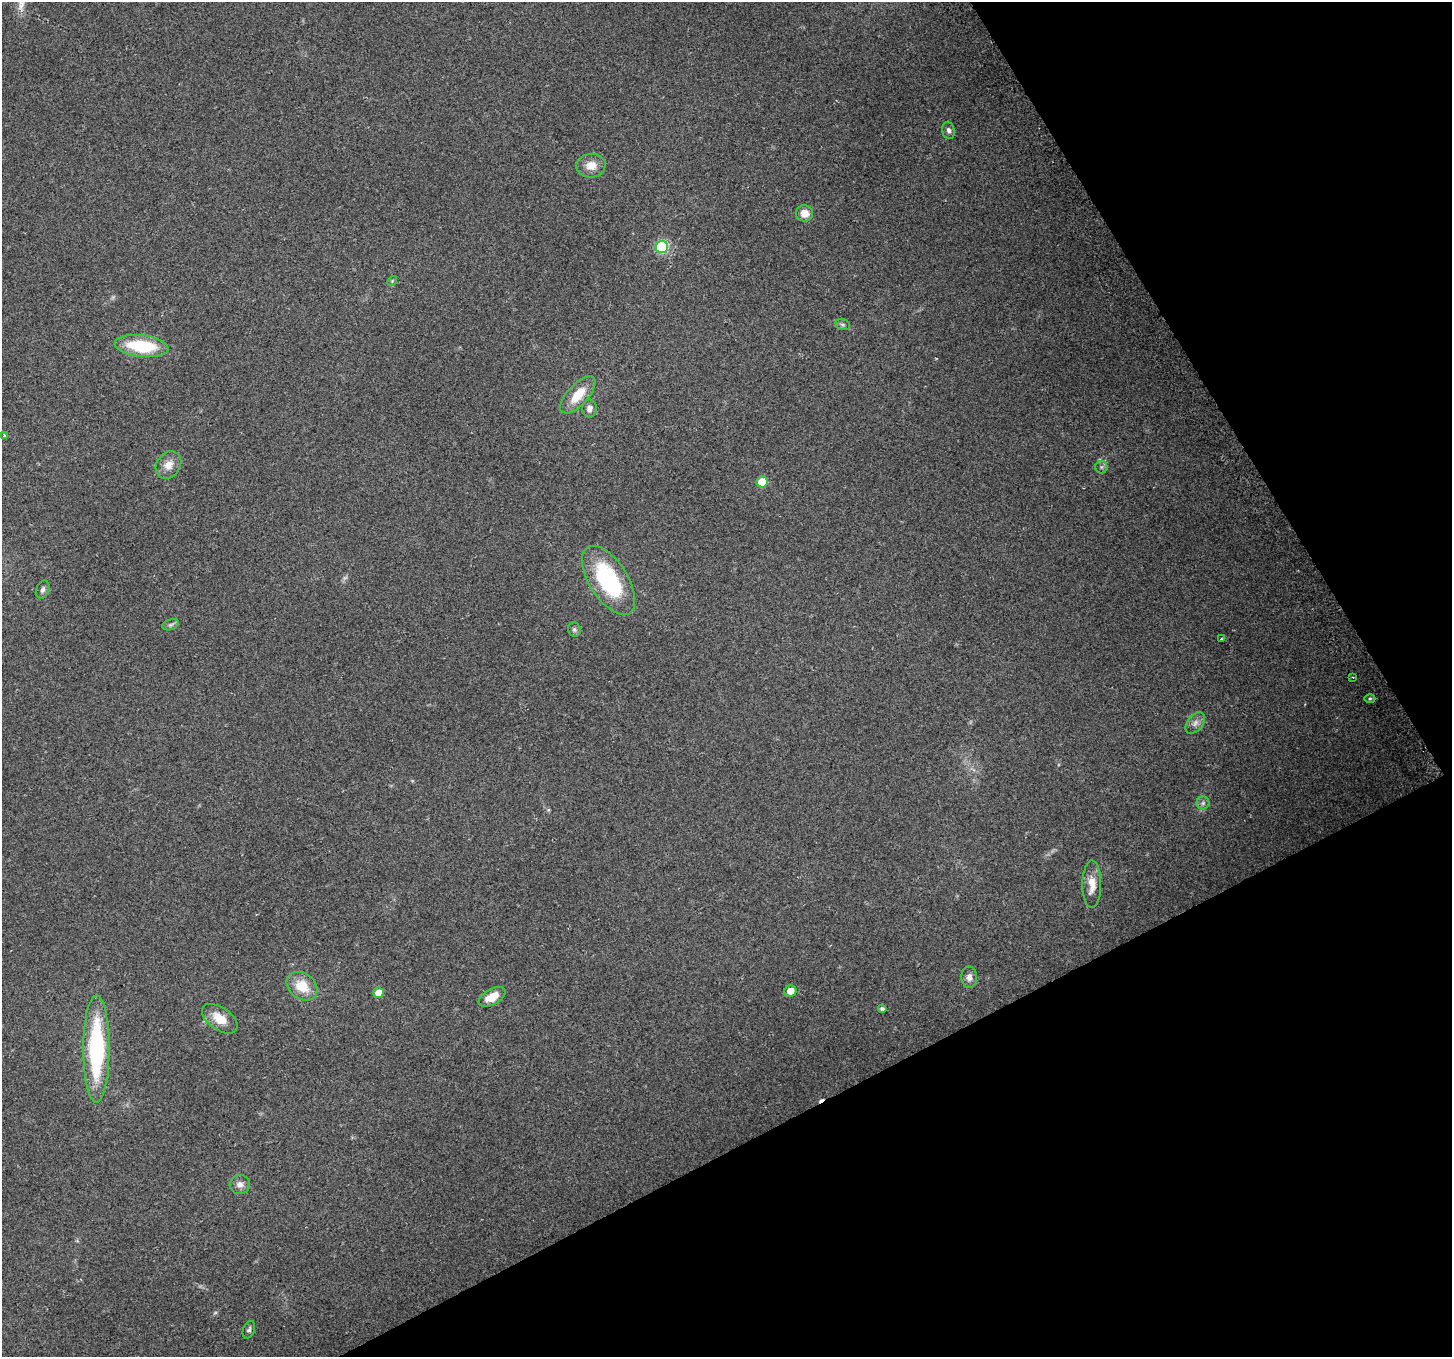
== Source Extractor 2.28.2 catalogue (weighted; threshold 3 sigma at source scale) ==
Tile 12 of 4 x 4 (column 4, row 3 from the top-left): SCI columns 4380-5829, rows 1479-2833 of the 5862 x 5723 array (HDU 1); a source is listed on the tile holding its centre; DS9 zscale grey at full resolution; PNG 1454 x 1359 px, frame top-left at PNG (2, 2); each listed source drawn as its Kron ellipse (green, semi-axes under 4 px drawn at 4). Shown black and unused: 26% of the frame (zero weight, under 2 of 3 exposures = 2% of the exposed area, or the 3 px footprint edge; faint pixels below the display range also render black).
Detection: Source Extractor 2.28.2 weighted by HDU 2 'WHT'; one run over the whole footprint, this tile lists its part. Background 0.138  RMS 0.013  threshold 0.0574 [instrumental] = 3 sigma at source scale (4.5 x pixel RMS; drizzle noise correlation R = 1.50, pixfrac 1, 0.0396/0.0396 arcsec/px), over >= 5 px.
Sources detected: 36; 2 too faint to see at this stretch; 1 cosmic-ray / hot-pixel residue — neither listed nor drawn; the other 33 listed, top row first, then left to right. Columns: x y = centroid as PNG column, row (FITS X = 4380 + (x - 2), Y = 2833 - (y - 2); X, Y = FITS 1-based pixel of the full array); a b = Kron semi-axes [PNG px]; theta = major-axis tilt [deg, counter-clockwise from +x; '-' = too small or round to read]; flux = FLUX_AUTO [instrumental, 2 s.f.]
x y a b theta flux
948 130 9 6 -80 3.8
591 166 14 12 5 15
804 213 8 8 - 14
662 247 6 6 - 130
392 281 5 4 - 1.5
843 325 7 5 -18 2.5
142 346 27 11 -6 73
578 395 23 10 47 29
589 409 9 7 89 6
5 435 3 3 - 5.5
168 465 15 11 54 13
1101 467 6 6 - 3.2
762 482 5 5 - 34
609 580 39 19 -57 140
43 589 9 6 66 4
171 625 8 5 19 3
574 630 7 6 - 3
1221 639 3 2 - 2.1
1353 677 3 3 - 1.2
1370 698 5 3 - 1.5
1195 723 12 7 52 7.3
1203 803 6 6 - 3
1092 884 23 9 90 19
969 977 11 8 -89 7
302 986 16 12 -37 29
790 991 6 5 - 12
378 993 5 5 - 18
492 997 15 7 30 19
882 1009 4 4 - 3.5
220 1019 20 11 -34 22
96 1049 54 13 90 170
240 1184 10 9 - 7.3
249 1330 9 5 69 3.1